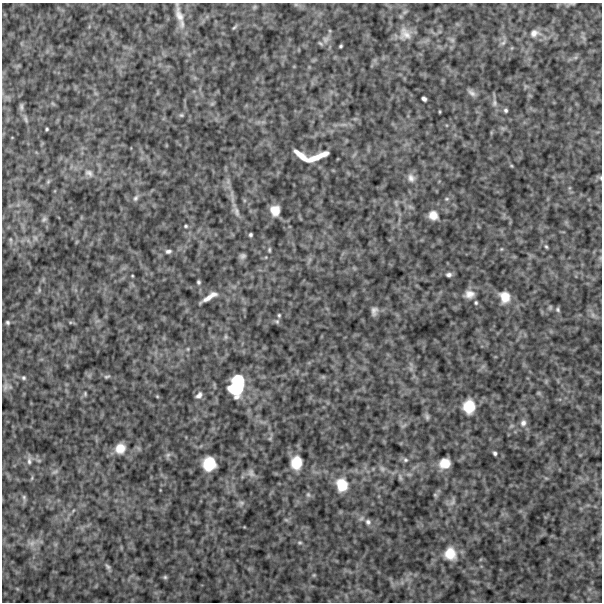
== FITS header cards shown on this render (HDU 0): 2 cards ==
NAXIS1  =                  600
NAXIS2  =                  600

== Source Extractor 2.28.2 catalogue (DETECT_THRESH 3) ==
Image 600 x 600 px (HDU 0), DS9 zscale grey, 1 PNG px = 1 image px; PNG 604 x 604 px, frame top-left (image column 1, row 600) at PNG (2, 3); no overlay
Background 519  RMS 120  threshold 367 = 3 sigma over >= 5 px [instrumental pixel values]
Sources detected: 104; all 104 listed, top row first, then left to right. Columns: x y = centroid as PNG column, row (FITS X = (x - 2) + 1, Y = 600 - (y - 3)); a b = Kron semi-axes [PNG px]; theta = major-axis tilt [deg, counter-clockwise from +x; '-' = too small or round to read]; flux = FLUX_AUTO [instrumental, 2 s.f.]
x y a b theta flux
296 4 6 4 18 10000
572 4 13 2 0 13000
254 7 6 5 - 11000
179 15 28 8 -75 95000
234 27 8 3 45 12000
534 33 15 11 10 73000
405 34 18 16 -54 110000
326 39 11 9 55 46000
452 40 9 5 -30 19000
503 43 9 6 39 25000
341 46 4 3 - 11000
472 93 12 6 -44 31000
424 99 5 4 - 23000
494 103 9 6 89 27000
53 104 6 4 -19 11000
212 104 7 4 19 11000
21 107 11 5 -90 23000
506 110 5 5 - 16000
181 115 6 5 - 13000
26 119 10 5 -58 23000
47 129 3 3 - 9700
301 156 19 6 -39 110000
317 157 22 5 22 140000
511 165 5 3 - 8100
89 173 14 9 -32 56000
411 178 11 9 -54 43000
600 178 6 4 -61 12000
48 182 6 5 - 12000
228 182 10 4 85 24000
136 198 9 6 58 26000
447 199 7 5 20 13000
396 202 9 3 -85 13000
275 210 9 8 - 100000
237 212 15 7 -72 43000
433 215 12 11 - 73000
44 219 8 6 56 21000
186 226 5 4 - 11000
250 235 3 3 - 14000
35 238 7 5 -45 19000
10 240 6 4 -89 12000
546 247 6 4 -62 12000
501 249 5 4 - 8700
269 250 6 4 78 11000
168 251 7 5 5 22000
242 256 5 4 - 22000
449 275 7 5 7 24000
132 276 3 2 - 6300
198 282 4 3 - 13000
469 294 12 9 5 60000
505 297 13 11 -68 110000
208 298 17 6 34 67000
476 303 6 4 -76 12000
558 310 7 6 - 16000
374 311 9 6 77 37000
279 315 5 4 - 10000
593 315 8 6 -47 27000
277 321 7 6 - 15000
8 322 5 4 - 14000
226 337 7 5 83 14000
188 349 6 4 -90 8800
411 369 7 4 -72 18000
107 376 8 4 17 15000
323 377 7 4 -18 13000
23 378 6 6 - 15000
238 379 13 9 -4 160000
5 387 12 6 74 31000
236 389 16 16 - 310000
539 393 6 4 -71 11000
85 394 6 4 -90 11000
199 395 10 7 41 37000
157 396 5 4 - 7900
469 407 12 10 87 190000
427 417 9 5 -89 18000
523 423 9 8 - 39000
404 425 11 4 32 15000
270 438 6 4 19 10000
120 448 11 10 - 100000
495 453 4 3 - 17000
168 455 7 6 - 20000
405 460 7 6 - 19000
29 461 12 5 -90 32000
296 463 13 10 82 160000
445 463 10 9 - 120000
209 464 12 11 - 230000
382 469 9 6 -49 27000
55 472 10 5 31 20000
251 473 12 8 -67 38000
409 474 7 4 0 15000
400 477 10 5 -75 20000
32 478 6 4 71 11000
342 485 15 12 -79 170000
308 495 7 5 -69 16000
435 495 6 5 - 12000
24 498 9 5 -82 19000
452 502 12 6 63 29000
241 503 8 6 14 22000
286 520 7 4 -18 11000
368 522 9 8 - 31000
32 543 11 8 36 52000
300 543 7 4 0 12000
450 554 15 14 - 150000
108 566 10 5 -55 20000
314 575 5 4 - 9100
165 577 5 5 - 13000
At the frame edge (FLAGS 8, measured only in part): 1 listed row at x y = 600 178